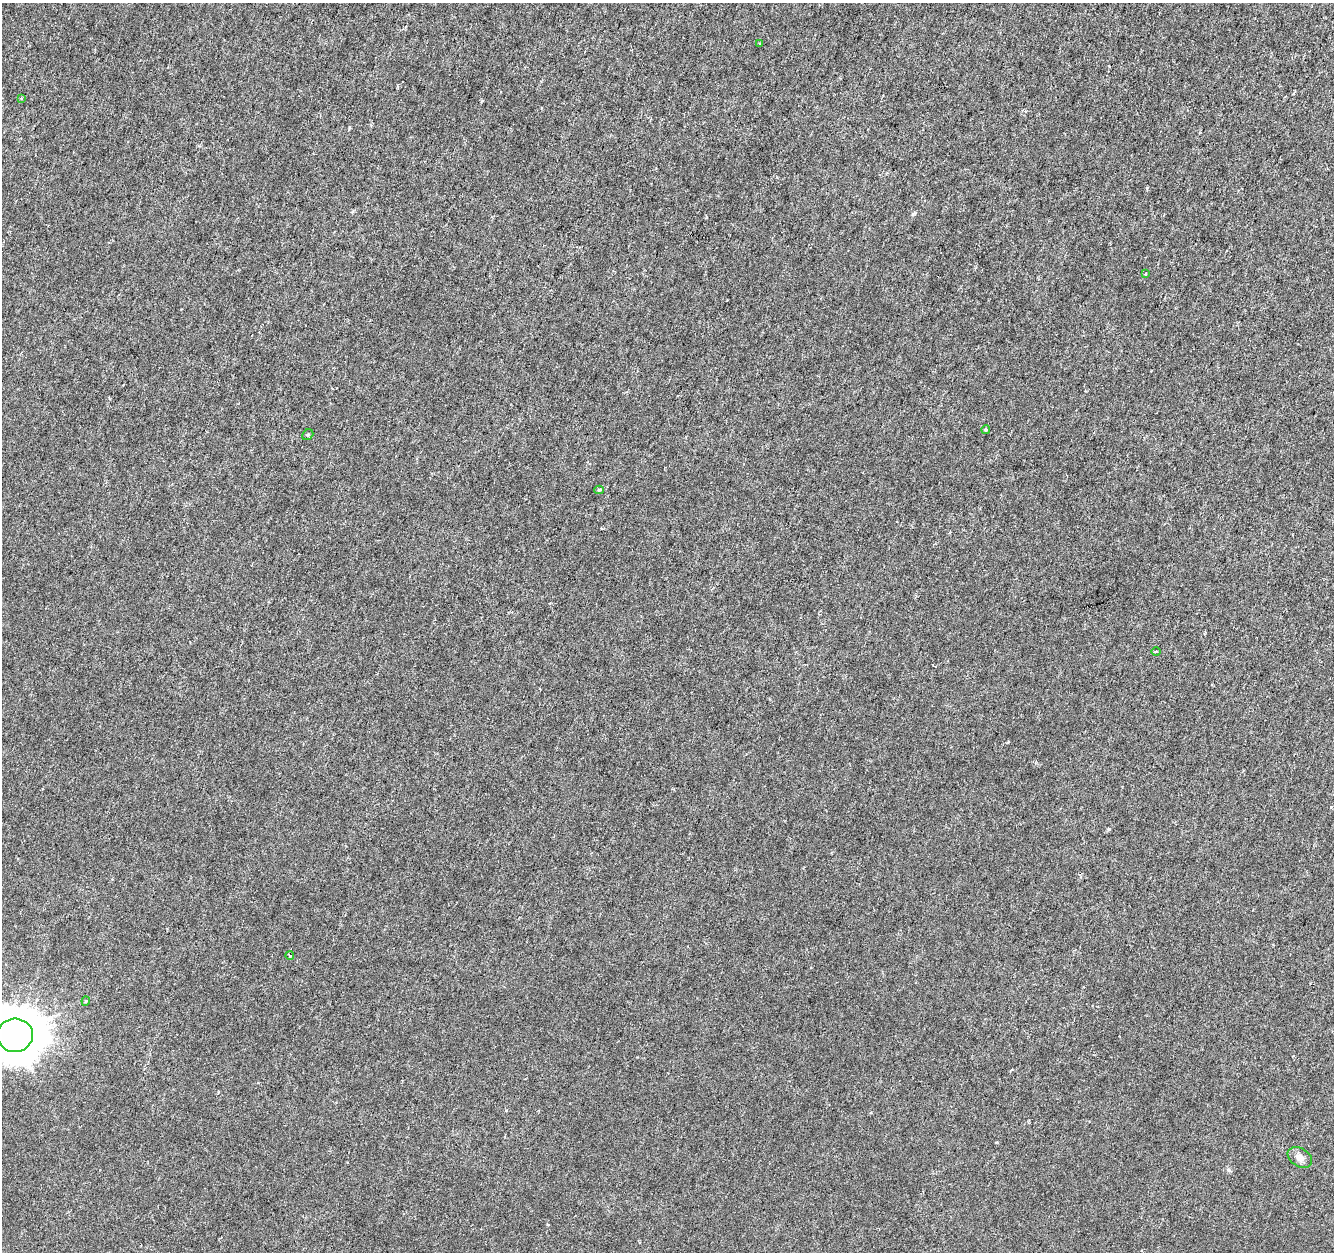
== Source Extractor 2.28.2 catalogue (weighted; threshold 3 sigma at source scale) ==
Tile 10 of 4 x 4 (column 2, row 3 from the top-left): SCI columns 1333-2664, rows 1468-2717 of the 5338 x 5500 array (HDU 1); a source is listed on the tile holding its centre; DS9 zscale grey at full resolution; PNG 1336 x 1254 px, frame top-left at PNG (2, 3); each listed source drawn as its Kron ellipse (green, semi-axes under 4 px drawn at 4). Shown black and unused: <1% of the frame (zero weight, under 3 of 6 exposures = <1% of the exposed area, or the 3 px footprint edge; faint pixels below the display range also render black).
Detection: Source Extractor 2.28.2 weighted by HDU 2 'WHT'; one run over the whole footprint, this tile lists its part. Background -2.84e-04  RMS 0.0012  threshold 0.0051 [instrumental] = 3 sigma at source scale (4.09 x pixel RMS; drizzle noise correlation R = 1.36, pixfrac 0.8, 0.0396/0.0396 arcsec/px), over >= 5 px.
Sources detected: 11; all 11 listed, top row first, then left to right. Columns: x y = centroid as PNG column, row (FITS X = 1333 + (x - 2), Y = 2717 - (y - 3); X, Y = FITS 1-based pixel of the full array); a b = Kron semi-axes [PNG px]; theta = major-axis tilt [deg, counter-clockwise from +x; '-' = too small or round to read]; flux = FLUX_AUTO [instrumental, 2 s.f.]
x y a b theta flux
760 43 4 2 - 0.089
21 98 4 3 - 0.13
1145 274 3 2 - 0.087
986 429 4 3 - 0.21
308 435 6 5 - 0.19
599 490 5 4 - 0.16
1156 651 5 3 - 0.12
290 956 4 3 - 0.099
86 1001 4 4 - 0.13
15 1035 18 16 4 450
1300 1157 13 9 -33 0.69
Isophote crosses this tile's border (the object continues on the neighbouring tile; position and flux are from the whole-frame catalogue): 1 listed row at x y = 15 1035
Unlisted compact peaks at least as high as the median listed source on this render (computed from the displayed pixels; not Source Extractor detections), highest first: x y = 1109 829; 1229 1170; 913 214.